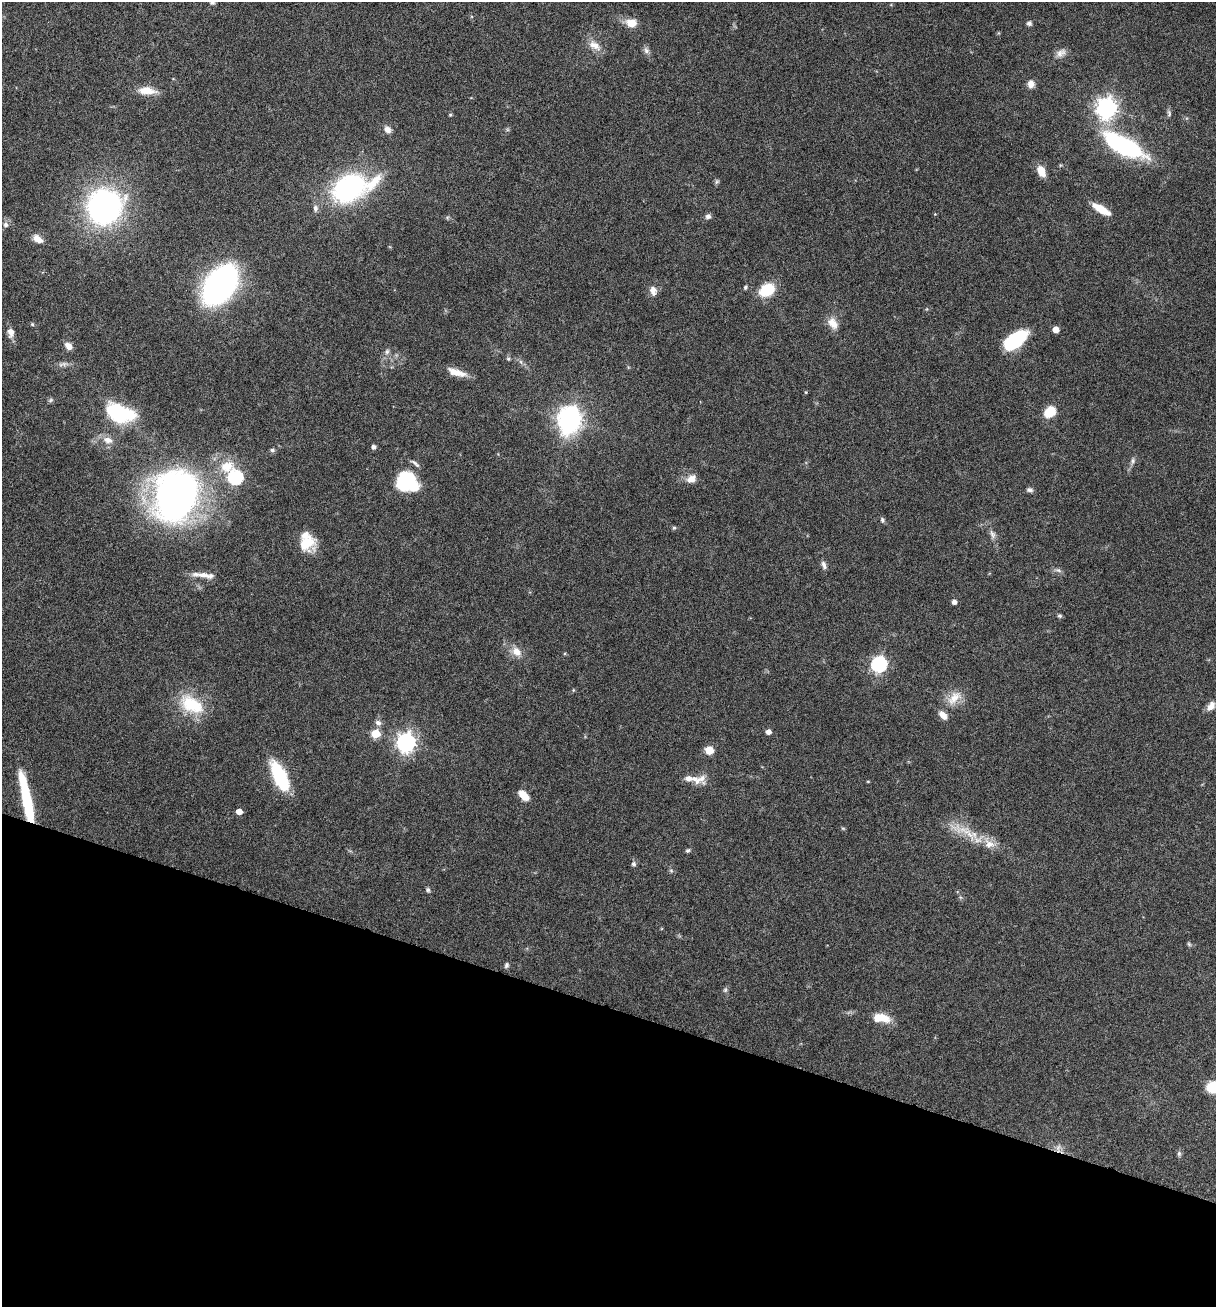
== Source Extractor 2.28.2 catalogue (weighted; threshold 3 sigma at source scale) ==
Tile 15 of 4 x 4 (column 3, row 4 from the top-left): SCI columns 2617-3830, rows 10-1314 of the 5307 x 5252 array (HDU 1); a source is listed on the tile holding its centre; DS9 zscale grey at full resolution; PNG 1218 x 1309 px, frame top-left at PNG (2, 2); no overlay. Shown black and unused: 23% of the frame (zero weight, under 5 of 9 exposures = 3% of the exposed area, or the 3 px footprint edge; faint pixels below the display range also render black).
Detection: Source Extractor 2.28.2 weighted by HDU 2 'WHT'; one run over the whole footprint, this tile lists its part. Background 0.0462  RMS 0.0032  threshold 0.013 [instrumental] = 3 sigma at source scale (4.09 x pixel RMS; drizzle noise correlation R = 1.36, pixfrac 0.8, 0.05/0.05 arcsec/px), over >= 5 px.
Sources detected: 96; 6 inside a brighter listed object's ellipse — not listed separately; the other 90 listed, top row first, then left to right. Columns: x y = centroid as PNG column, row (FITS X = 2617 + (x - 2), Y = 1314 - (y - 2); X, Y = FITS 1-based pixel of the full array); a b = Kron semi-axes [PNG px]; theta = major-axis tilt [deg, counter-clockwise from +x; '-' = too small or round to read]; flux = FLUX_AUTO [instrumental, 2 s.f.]
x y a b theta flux
212 3 6 5 - 0.5
631 23 12 9 -8 3.5
1029 23 7 6 - 0.72
595 45 19 10 -30 3
646 50 9 8 - 1
1061 53 14 9 37 1.8
1031 84 9 7 -87 2
147 90 20 8 -4 4.7
1106 108 8 7 - 180
1169 113 10 5 -81 0.65
450 115 5 4 - 0.32
387 130 9 7 -43 1.8
1124 146 48 17 -28 36
1041 171 11 7 -65 4.1
717 182 7 5 44 0.53
350 188 35 20 19 61
104 207 25 24 - 93
315 208 9 6 -88 1
1101 209 21 7 -30 5.6
708 216 7 7 - 0.95
6 225 7 6 - 0.96
38 239 12 7 -33 2.6
220 285 31 19 54 110
745 287 5 4 - 0.43
653 290 12 8 -79 2
767 290 12 9 33 13
833 323 17 11 -53 3
32 324 5 4 - 0.35
1056 329 5 5 - 3.2
11 332 10 7 -88 2
1015 340 25 13 37 17
69 346 10 7 -48 2
387 352 9 5 63 0.86
508 359 6 5 - 0.43
521 362 7 4 -71 0.53
64 364 9 6 5 1
456 372 24 8 -17 3.7
806 392 4 4 - 0.27
51 400 7 6 - 0.55
1050 412 8 6 42 11
120 413 29 17 -20 22
569 420 9 8 - 240
108 440 14 9 -16 2.5
373 447 4 4 - 1
272 450 6 5 - 0.57
1133 461 9 5 81 0.8
415 463 15 4 -43 0.8
227 466 23 17 -1 8
235 477 7 6 - 47
691 479 12 9 28 2.5
407 482 23 19 -27 16
1030 490 9 5 -11 0.77
176 496 46 35 73 140
882 520 7 5 -72 0.59
674 528 5 4 - 0.44
992 534 14 6 -68 1.4
306 543 19 15 31 7
824 565 12 5 -72 1
1058 570 10 5 -24 0.77
205 575 26 7 -10 2.9
954 602 4 4 - 1.4
1060 616 5 5 - 0.54
517 651 14 10 -43 3.1
879 664 7 7 - 64
954 698 25 13 45 4.8
192 704 36 21 -30 12
1211 706 13 8 52 1.9
378 723 9 7 -32 1.1
768 732 5 4 - 1.6
375 734 6 5 - 8.5
406 742 7 7 - 140
709 750 9 8 - 2.9
279 776 31 12 -65 18
695 779 26 9 -26 2.8
524 795 12 7 -44 4.1
26 799 51 8 -78 22
239 811 5 4 - 2.8
843 828 6 4 -2 0.33
966 831 43 12 -20 8.1
688 850 6 5 - 0.48
634 864 7 6 - 0.63
671 871 6 5 - 0.48
428 890 6 5 - 0.6
1189 944 6 5 - 0.46
506 965 8 6 74 0.65
725 990 7 5 47 0.54
881 1018 20 10 -8 4.9
1212 1087 11 10 - 7.4
1058 1147 9 5 65 1
1179 1154 7 5 71 0.58
Overlapping masked pixels (flux is a lower limit): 1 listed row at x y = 26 799
Isophote crosses this tile's border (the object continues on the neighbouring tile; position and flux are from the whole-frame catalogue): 2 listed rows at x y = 212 3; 1212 1087